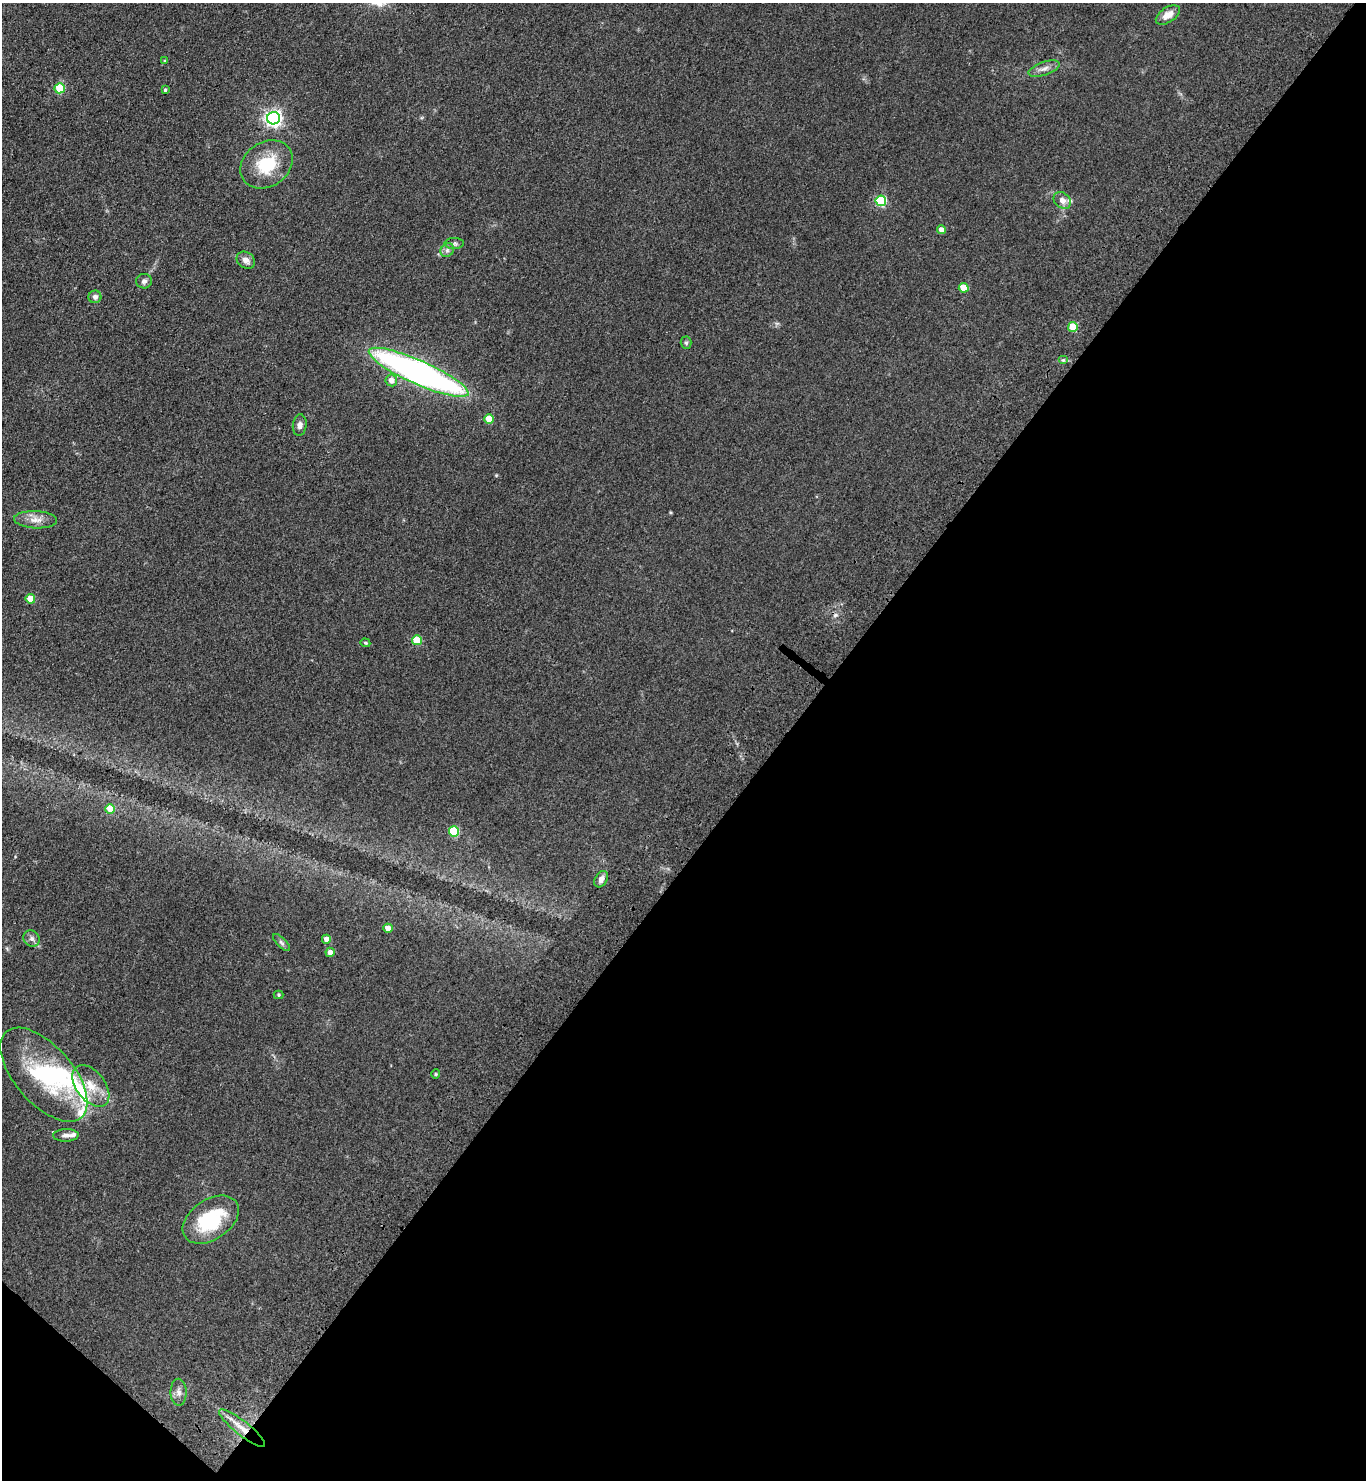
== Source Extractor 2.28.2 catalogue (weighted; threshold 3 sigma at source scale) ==
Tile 15 of 4 x 4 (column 3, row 4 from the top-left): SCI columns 3122-4485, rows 84-1561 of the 6103 x 6077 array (HDU 1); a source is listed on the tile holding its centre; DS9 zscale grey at full resolution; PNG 1368 x 1482 px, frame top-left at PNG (2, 3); each listed source drawn as its Kron ellipse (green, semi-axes under 4 px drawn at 4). Shown black and unused: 44% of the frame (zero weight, under 3 of 4 exposures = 6% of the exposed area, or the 3 px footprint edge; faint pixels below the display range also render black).
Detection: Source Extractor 2.28.2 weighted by HDU 2 'WHT'; one run over the whole footprint, this tile lists its part. Background 0.0907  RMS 0.0088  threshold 0.0396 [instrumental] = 3 sigma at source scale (4.5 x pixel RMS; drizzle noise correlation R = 1.50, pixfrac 1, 0.05/0.05 arcsec/px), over >= 5 px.
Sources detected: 49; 1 inside a brighter object's white glare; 1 cosmic-ray / hot-pixel residue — neither listed nor drawn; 4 inside a brighter listed object's ellipse — not listed separately; the other 43 listed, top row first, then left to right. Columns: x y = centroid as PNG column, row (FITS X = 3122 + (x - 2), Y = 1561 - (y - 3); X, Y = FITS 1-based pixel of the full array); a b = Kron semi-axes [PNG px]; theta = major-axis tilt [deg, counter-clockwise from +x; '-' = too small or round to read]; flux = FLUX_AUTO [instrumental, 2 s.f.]
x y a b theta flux
1168 15 13 7 33 8.7
165 61 4 4 - 0.99
1044 69 16 6 19 5.2
60 88 5 5 - 38
165 90 4 3 - 1.3
273 118 6 6 - 300
266 164 28 22 34 36
1062 200 9 7 -43 5
881 201 5 5 - 72
941 230 4 4 - 6
454 243 10 5 0 2.2
447 250 7 6 - 2.7
246 260 10 8 -33 5.3
144 281 7 7 - 2.9
964 288 5 5 - 19
95 297 6 6 - 3
1073 327 5 5 - 31
686 343 6 5 - 1.6
1063 360 5 4 - 1.2
419 372 54 12 -24 380
391 380 6 5 - 7.4
489 419 5 4 - 20
300 425 11 7 83 3.4
36 520 21 8 -3 8.4
30 599 5 4 - 18
417 640 5 5 - 32
365 643 5 4 - 0.96
110 809 5 4 - 16
454 832 5 5 - 52
601 879 9 6 57 4
388 928 4 4 - 8.5
32 939 8 7 - 3.2
326 939 4 4 - 5.7
281 942 11 4 -45 2.2
330 952 4 4 - 6.3
279 995 5 4 - 1.3
436 1074 4 4 - 0.99
44 1075 57 29 -49 85
91 1086 24 14 -53 17
66 1135 13 6 2 3.9
211 1220 31 20 34 56
179 1392 13 8 -89 4.9
242 1428 29 7 -38 13
Overlapping masked pixels (flux is a lower limit): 1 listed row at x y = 242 1428